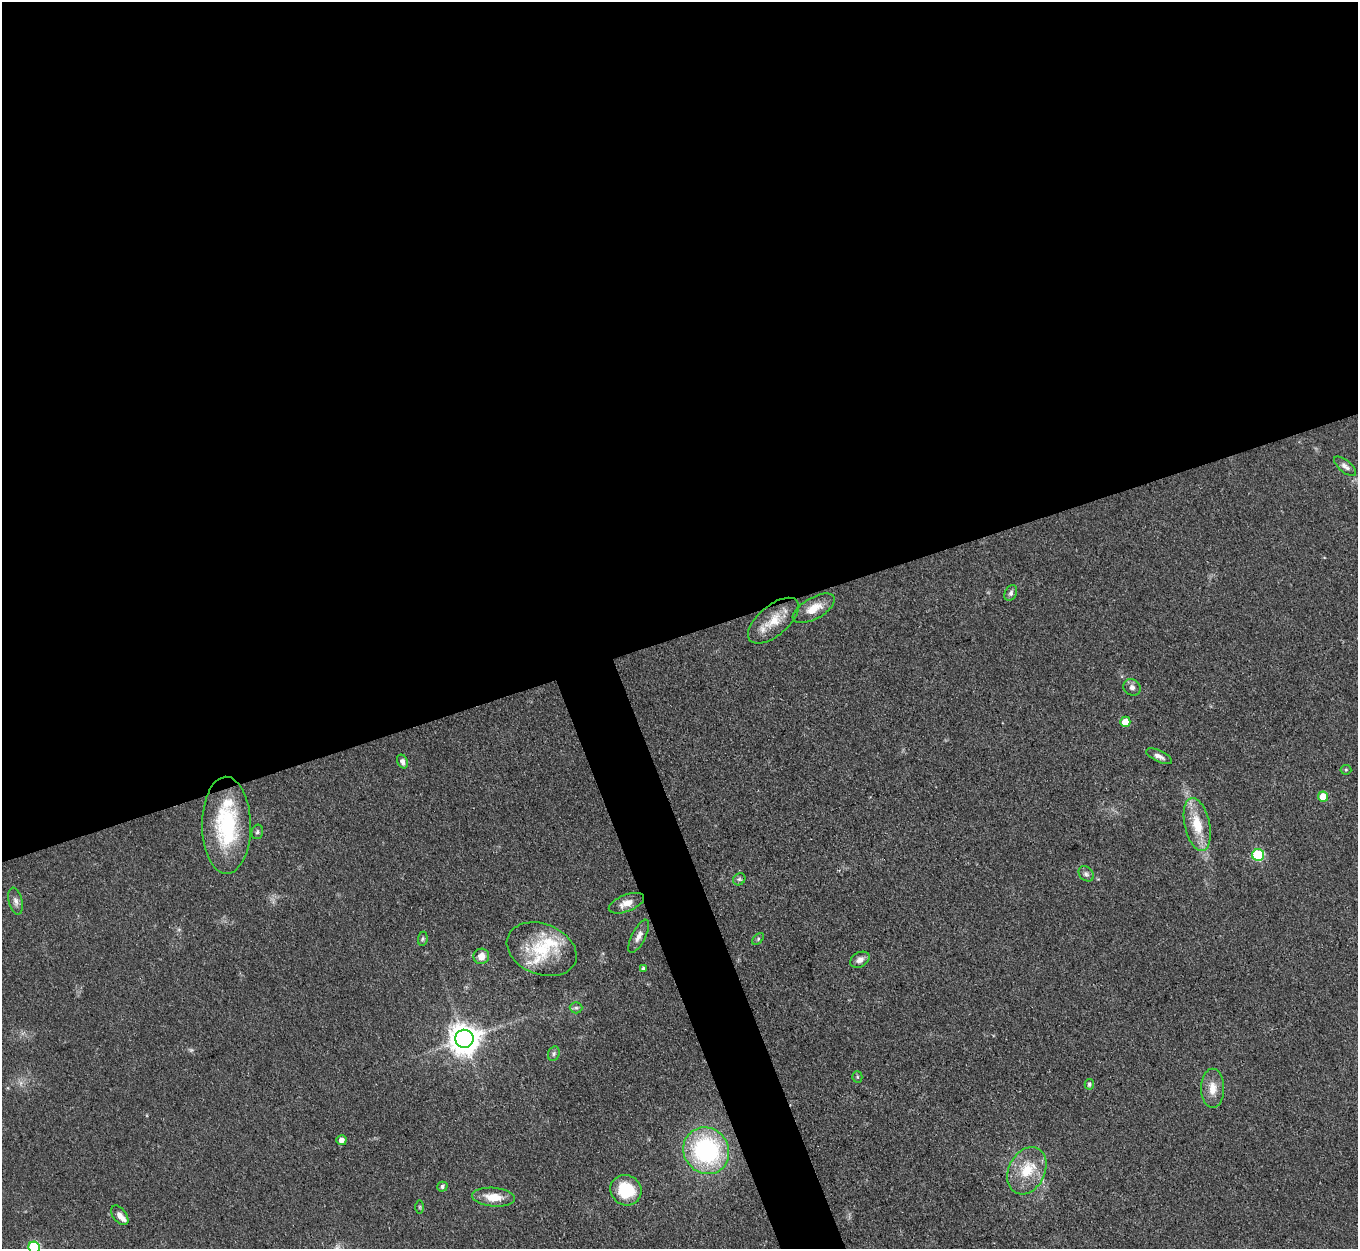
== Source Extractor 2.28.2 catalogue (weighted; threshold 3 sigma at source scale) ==
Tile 2 of 4 x 4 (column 2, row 1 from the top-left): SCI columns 1359-2714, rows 4017-5263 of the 5429 x 5414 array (HDU 1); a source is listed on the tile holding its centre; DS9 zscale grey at full resolution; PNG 1360 x 1251 px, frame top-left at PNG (2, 2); each listed source drawn as its Kron ellipse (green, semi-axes under 4 px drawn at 4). Shown black and unused: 53% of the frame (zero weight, under 3 of 4 exposures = <1% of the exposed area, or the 3 px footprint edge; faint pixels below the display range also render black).
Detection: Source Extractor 2.28.2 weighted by HDU 2 'WHT'; one run over the whole footprint, this tile lists its part. Background 0.108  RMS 0.0067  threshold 0.03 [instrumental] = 3 sigma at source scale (4.5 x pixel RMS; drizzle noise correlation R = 1.50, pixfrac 1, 0.05/0.05 arcsec/px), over >= 5 px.
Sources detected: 45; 1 too faint to see at this stretch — neither listed nor drawn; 4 inside a brighter listed object's ellipse — not listed separately; the other 40 listed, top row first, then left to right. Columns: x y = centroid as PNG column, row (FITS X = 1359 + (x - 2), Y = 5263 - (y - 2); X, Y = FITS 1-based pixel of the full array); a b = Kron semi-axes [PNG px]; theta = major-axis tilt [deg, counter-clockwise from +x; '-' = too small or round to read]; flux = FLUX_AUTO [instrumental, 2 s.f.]
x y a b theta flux
1345 466 13 6 -39 2.9
1011 593 8 6 64 1.8
814 608 23 10 30 11
773 621 31 15 40 16
1132 687 9 8 - 2.8
1125 722 5 5 - 10
1159 756 14 5 -25 3.6
402 761 7 5 -62 2.6
1346 770 5 5 - 0.83
1323 797 5 5 - 11
1197 824 27 12 -77 19
226 825 48 24 -90 62
257 832 7 5 76 1.4
1258 855 6 6 - 60
1086 874 9 6 -44 2.2
739 879 7 5 44 1.5
16 901 14 6 -77 3.1
626 903 18 8 21 6.7
639 936 18 7 63 4.4
423 939 7 5 82 1.2
758 939 7 4 46 1.2
542 949 36 25 -21 36
481 956 8 7 - 5.9
860 960 10 7 29 3.5
643 968 4 4 - 1.3
576 1008 6 5 - 1.4
464 1039 9 9 - 1100
554 1054 7 5 70 1.7
857 1077 5 5 - 0.96
1089 1084 5 4 - 1.5
1213 1088 20 11 -90 8.5
341 1140 5 5 - 4
706 1151 24 22 -53 92
1027 1171 25 18 64 21
442 1187 5 5 - 2
626 1190 16 15 - 29
494 1197 21 9 -5 12
420 1207 6 4 -90 0.89
120 1215 11 6 -52 4
34 1247 6 5 - 55
Overlapping masked pixels (flux is a lower limit): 1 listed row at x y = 773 621
Isophote crosses this tile's border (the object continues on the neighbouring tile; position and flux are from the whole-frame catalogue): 1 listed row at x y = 34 1247